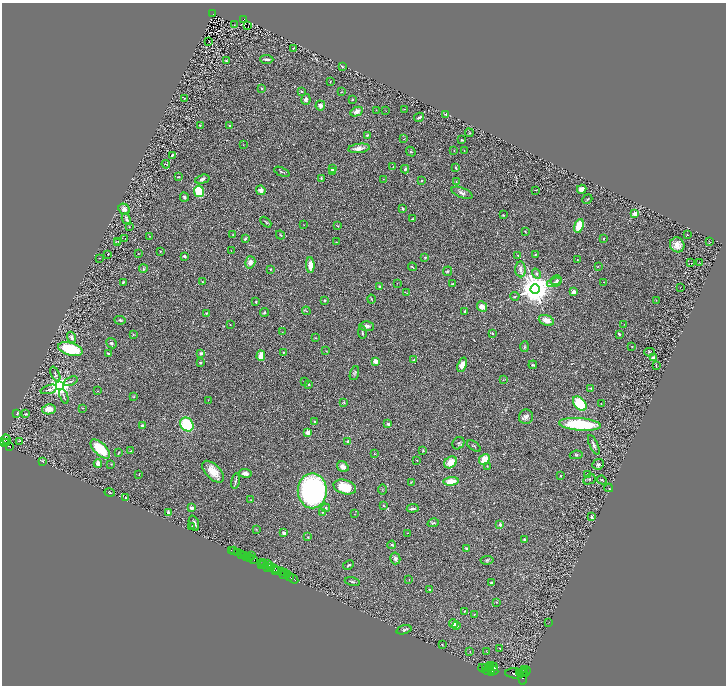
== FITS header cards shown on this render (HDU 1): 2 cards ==
NAXIS1  =                 1448
NAXIS2  =                 1367

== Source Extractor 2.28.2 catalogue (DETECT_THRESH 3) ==
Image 1448 x 1367 px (HDU 1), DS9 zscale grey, zoomed out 1/2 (1 PNG px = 2 x 2 image px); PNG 728 x 688 px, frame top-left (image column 1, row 1366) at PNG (2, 3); each listed source drawn as its Kron ellipse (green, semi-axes under 4 px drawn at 4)
Background 0.579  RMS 0.03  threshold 0.0905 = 3 sigma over >= 5 px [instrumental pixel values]
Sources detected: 341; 46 cannot appear on this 1/2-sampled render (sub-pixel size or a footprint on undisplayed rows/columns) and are neither listed nor drawn; the other 295 listed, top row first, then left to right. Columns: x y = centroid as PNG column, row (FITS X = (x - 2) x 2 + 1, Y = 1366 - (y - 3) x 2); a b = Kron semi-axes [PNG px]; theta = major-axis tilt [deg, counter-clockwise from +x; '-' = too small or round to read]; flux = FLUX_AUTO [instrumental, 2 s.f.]
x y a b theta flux
213 14 2 2 - 58
244 20 3 1 - 5.6
234 25 2 1 - 1.9
248 26 2 1 - 3.8
209 41 2 1 - 1.7
294 49 3 1 - 3.1
267 59 6 2 -3 11
226 61 2 2 - 5.6
342 66 4 2 - 5.9
330 82 2 1 - 3.1
261 88 2 2 - 5.6
301 91 3 2 - 5.6
341 92 3 2 - 2.4
184 98 2 2 - 4.8
306 99 5 4 - 18
352 99 3 3 - 4
320 105 5 4 - 19
404 109 2 1 - 2.6
376 110 2 2 - 2.1
386 111 2 1 - 1.4
357 112 6 4 24 36
446 114 3 3 - 5.7
419 117 5 3 - 16
200 125 3 2 - 2.6
230 125 2 2 - 5.6
469 133 4 3 - 5.2
367 135 4 2 - 5.2
404 139 3 2 - 1.9
462 140 3 2 - 4.1
243 145 2 2 - 2.5
359 148 11 4 6 33
454 151 2 1 - 1.4
464 151 2 1 - 1.9
411 152 5 3 - 5.9
172 155 3 2 - 4.9
166 164 4 2 - 3.3
393 167 3 2 - 3.1
456 168 4 3 - 5.2
333 169 3 3 - 21
405 169 4 3 - 13
333 171 3 2 - 4.1
282 172 8 2 -22 7.7
178 177 3 2 - 4.7
321 178 3 2 - 6.4
202 179 7 4 15 15
383 179 2 2 - 2.4
422 181 2 2 - 7.3
456 182 3 2 - 3.6
582 189 5 4 - 28
261 190 5 4 - 19
536 190 2 2 - 2.6
199 191 6 5 - 170
462 193 11 5 -21 20
184 197 5 3 - 11
587 199 5 3 - 5.4
124 209 6 5 - 29
403 209 3 2 - 16
635 213 2 2 - 130
503 215 3 2 - 3.2
126 219 6 3 -61 14
413 219 4 2 - 3.4
266 222 6 2 -45 5.8
304 225 2 2 - 2
338 226 2 2 - 3
579 226 7 4 73 160
129 227 2 2 - 2.1
525 231 3 2 - 4.7
233 235 3 2 - 2.7
280 235 5 2 - 3.3
687 235 2 2 - 3.4
149 236 3 3 - 3.2
125 238 2 1 - 1.4
604 238 3 2 - 4.6
245 239 4 3 - 8.7
118 241 3 2 - 2.8
710 241 3 1 - 1.9
336 242 2 2 - 5.4
118 243 3 2 - 2.3
677 245 8 7 - 40
161 251 3 2 - 2.6
231 251 2 1 - 1.4
108 254 2 2 - 3.5
138 254 2 2 - 2
518 255 2 2 - 5.8
535 255 3 2 - 4.5
184 256 2 2 - 35
100 258 2 2 - 2.1
425 258 3 3 - 6.1
577 260 2 2 - 2.3
250 262 6 5 - 26
699 262 2 1 - 1.5
691 263 2 1 - 36
310 265 8 4 -88 44
412 267 4 2 - 6.9
598 267 3 2 - 2.8
143 269 4 3 - 6
270 269 2 2 - 6.8
520 269 8 5 -85 19
448 271 5 4 - 9.8
536 274 5 4 - 11
556 280 5 4 - 10
123 282 4 3 - 7.4
202 282 2 2 - 4.4
554 282 8 2 17 9.8
603 282 2 2 - 1.7
397 283 2 1 - 2.5
452 284 3 2 - 2.9
380 287 4 3 - 7
680 288 2 1 - 1.2
535 289 4 4 - 14000
574 292 2 2 - 76
407 293 3 2 - 2.3
515 296 4 2 - 4.1
371 299 4 2 - 4.2
656 300 3 2 - 2
325 301 3 2 - 6.6
256 302 3 2 - 5.4
482 307 5 4 - 43
306 311 4 3 - 4.9
465 311 3 2 - 7.8
264 312 5 3 - 5.9
206 313 3 2 - 4.5
120 320 6 3 -5 7.9
546 320 8 5 -19 41
624 324 3 1 - 1.6
230 325 2 2 - 3.5
367 326 7 5 -2 18
282 332 2 1 - 1.8
362 333 6 2 -86 4.6
492 333 2 2 - 6.2
133 334 3 2 - 3.1
619 334 3 2 - 9
71 337 6 3 -69 22
315 338 4 2 - 2.7
111 343 5 4 - 11
632 346 2 2 - 2.2
524 347 5 3 - 7
70 349 13 6 -15 310
326 351 3 2 - 2.9
283 352 2 2 - 7.7
649 352 5 3 - 5.8
201 353 3 3 - 15
108 354 4 2 - 6.9
261 356 5 3 - 63
653 358 3 3 - 21
414 360 3 3 - 4.6
375 361 3 3 - 34
200 362 2 2 - 20
462 365 7 4 70 43
533 365 4 3 - 5.3
656 366 3 2 - 4.9
354 373 7 3 72 11
55 374 8 3 -67 9.7
503 380 3 2 - 2.2
71 381 7 2 21 8.2
305 382 2 1 - 2.4
59 385 4 4 - 5000
309 385 2 2 - 5.1
591 388 4 3 - 4.9
49 389 8 3 18 11
98 391 2 2 - 1.9
64 396 7 2 -68 7.8
133 397 4 3 - 4.4
208 400 2 1 - 1.6
344 402 3 2 - 4.6
580 404 8 5 -51 230
601 404 3 2 - 2.5
82 408 3 2 - 2.8
49 409 7 5 10 58
17 413 4 3 - 5.4
26 414 3 2 - 5.4
526 417 7 7 - 23
314 421 3 2 - 5.3
388 424 3 3 - 14
580 424 21 6 -4 360
142 425 2 2 - 25
187 425 7 6 - 270
308 432 2 2 - 130
6 439 5 2 - 500
20 441 3 2 - 5.6
348 441 2 2 - 26
3 442 4 2 - 970
7 443 2 1 - 0.36
458 443 6 5 - 13
594 445 10 3 -65 13
9 446 3 2 - 150
474 446 8 2 -35 5.6
100 449 12 6 -44 170
131 451 4 3 - 4.6
423 451 3 3 - 4.7
119 452 3 2 - 3.4
374 454 2 2 - 2.4
576 455 6 4 10 8.6
484 459 6 5 - 83
417 460 2 1 - 3
42 461 4 3 - 5
451 462 7 5 38 73
98 464 4 3 - 45
111 464 2 2 - 2.8
598 464 6 5 - 12
487 466 2 2 - 2.7
343 467 6 5 - 29
213 472 13 7 -44 80
245 473 6 4 -10 23
139 474 2 1 - 2.4
588 474 4 3 - 9.1
561 476 3 2 - 3.7
589 479 6 4 29 8
602 480 5 2 - 7.1
235 481 8 2 79 9.5
451 481 7 4 7 75
411 482 3 2 - 3.8
345 487 11 7 -17 130
609 488 4 1 - 1.4
382 490 5 2 - 4.1
312 491 17 14 90 1500
110 493 5 2 - 3.6
126 497 2 2 - 2.4
251 500 3 2 - 3.2
384 505 4 2 - 4.4
192 508 3 3 - 24
326 508 4 4 - 7.7
413 508 6 3 7 11
323 512 3 3 - 4.5
168 513 4 2 - 35
355 514 2 1 - 1.3
592 517 4 3 - 14
194 523 8 5 -71 19
433 523 6 3 17 7.5
500 525 2 2 - 30
191 527 3 2 - 3.8
256 529 3 2 - 3.2
284 533 3 3 - 23
407 533 3 2 - 1.7
308 537 3 2 - 3.3
525 540 4 3 - 9
392 545 4 3 - 6.7
467 548 3 2 - 10
231 550 2 1 - 10
234 551 2 1 - 45
238 553 2 1 - 130
242 554 2 1 - 480
245 556 3 2 - 76
251 556 2 1 - 19
246 557 3 1 - 42
250 558 3 1 - 55
395 558 6 5 - 18
254 560 3 2 - 160
487 560 6 3 8 7.1
263 562 3 1 - 280
262 564 2 1 - 320
264 564 2 1 - 190
268 564 3 3 - 43
348 565 6 3 26 8.5
270 566 2 1 - 47
268 567 4 1 - 260
271 567 2 1 - 360
274 568 3 2 - 770
276 570 2 1 - 160
278 570 3 2 - 340
281 571 3 1 - 38
284 572 2 1 - 26
284 574 2 1 - 290
287 575 2 1 - 140
289 577 2 2 - 360
293 579 5 1 - 62
409 580 2 2 - 1.6
352 582 8 3 -12 8.4
491 583 4 2 - 9.2
430 589 2 2 - 4.9
496 602 2 1 - 2.2
464 611 3 2 - 3
474 614 3 2 - 3.5
548 622 3 1 - 1.5
453 624 4 3 - 18
456 625 4 3 - 11
404 630 7 4 15 10
442 644 2 1 - 2.5
499 648 3 2 - 2.6
470 651 2 2 - 1.6
487 651 3 2 - 2.6
490 665 3 2 - 1500
485 667 3 2 - 3400
489 667 3 2 - 1400
493 667 5 3 - 3300
483 668 5 2 - 3800
525 669 3 2 - 430
487 670 4 3 - 3600
493 670 5 2 - 2500
492 672 3 3 - 1800
523 672 6 2 47 2400
526 672 6 2 53 1600
515 673 9 5 -4 10000
519 673 4 1 - 2000
523 677 8 3 -90 2900
At the frame edge (FLAGS 8, measured only in part): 1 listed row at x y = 3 442
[46 sub-pixel or undisplayed-footprint detections neither listed nor drawn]